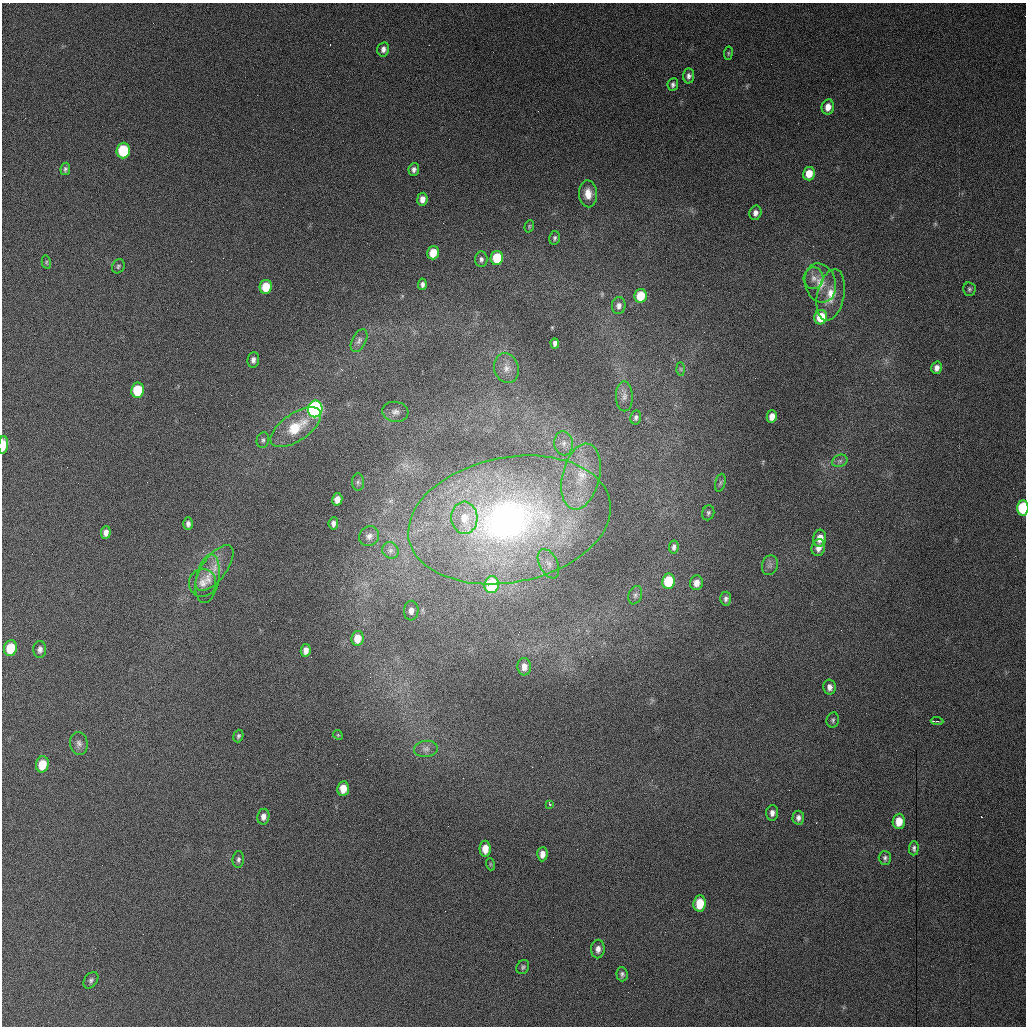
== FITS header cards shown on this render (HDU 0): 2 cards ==
NAXIS1  =                 1024 /fastest changing axis
NAXIS2  =                 1024 /next to fastest changing axis

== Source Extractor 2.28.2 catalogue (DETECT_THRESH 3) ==
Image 1024 x 1024 px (HDU 0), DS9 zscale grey, 1 PNG px = 1 image px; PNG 1028 x 1028 px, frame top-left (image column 1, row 1024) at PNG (2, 3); each listed source drawn as its Kron ellipse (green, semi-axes under 4 px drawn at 4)
Background 3070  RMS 62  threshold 187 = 3 sigma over >= 5 px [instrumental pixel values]
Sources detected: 102; all 102 listed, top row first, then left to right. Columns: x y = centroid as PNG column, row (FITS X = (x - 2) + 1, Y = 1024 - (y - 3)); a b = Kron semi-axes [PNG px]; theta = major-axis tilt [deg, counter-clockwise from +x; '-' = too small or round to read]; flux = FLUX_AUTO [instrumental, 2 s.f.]
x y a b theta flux
383 49 7 6 - 1.8e+04
728 53 6 3 82 5.1e+03
689 76 7 5 87 1.4e+04
673 84 6 5 - 1.1e+04
828 107 7 6 - 3.5e+04
123 151 8 6 86 2.3e+05
65 169 6 5 - 9.5e+03
414 169 6 5 - 1.5e+04
809 174 7 6 - 6.2e+04
588 194 13 9 -87 4.8e+04
422 199 6 5 - 2.8e+04
755 213 7 6 - 2.1e+04
529 226 6 4 71 5.4e+03
555 238 7 5 76 9.2e+03
433 253 7 6 - 7.6e+04
497 258 7 6 - 1.5e+05
481 259 8 6 -86 1.3e+04
46 262 6 4 -76 5.9e+03
118 266 7 6 - 8.2e+03
814 278 11 10 - 2.8e+04
820 283 20 15 -74 7.8e+04
422 284 6 4 85 1.3e+04
266 287 7 6 - 1.1e+05
969 289 7 6 - 8.7e+03
831 295 26 13 78 8.3e+04
640 296 7 6 - 1.1e+05
619 306 8 7 - 2.0e+04
821 317 7 6 - 1.1e+05
359 341 12 7 63 1.8e+04
555 343 5 4 - 1.4e+04
253 360 8 6 84 1.8e+04
506 368 15 12 -73 4.1e+04
937 368 6 5 - 2.1e+04
681 369 7 4 -89 6.8e+03
138 390 7 6 - 1.7e+05
624 396 15 8 -89 2.9e+04
315 409 8 7 - 1.1e+06
395 412 13 10 -7 2.6e+04
772 416 6 5 - 3.4e+04
636 417 7 5 79 1.0e+04
296 427 29 13 34 1.4e+05
263 440 8 6 79 1.1e+04
563 443 12 9 -82 3.5e+04
3 445 9 4 85 7.0e+04
840 461 8 6 21 1.2e+04
581 477 33 18 76 1.9e+05
358 482 8 6 -90 1.1e+04
720 483 9 5 76 9.4e+03
337 499 6 5 - 3.3e+04
1023 508 8 5 86 2.2e+05
708 513 7 6 - 9.1e+03
464 518 16 13 -86 7.8e+04
509 520 102 62 11 2.1e+06
333 523 6 5 - 1.7e+04
188 524 6 5 - 1.4e+04
106 532 6 5 - 2.3e+04
369 536 10 9 - 2.2e+04
820 538 8 6 82 4.6e+04
674 547 7 4 81 1.3e+04
818 548 8 6 74 3.1e+04
390 550 8 7 - 1.8e+04
548 564 16 9 -63 3.7e+04
770 565 10 8 73 1.9e+04
215 568 27 12 53 7.9e+04
208 579 24 11 79 6.7e+04
668 581 7 6 - 1.7e+05
203 583 14 13 - 4.3e+04
696 583 7 6 - 3.2e+04
492 585 8 7 - 3.0e+05
635 595 9 6 69 1.4e+04
726 599 7 5 86 1.3e+04
411 611 10 7 87 2.5e+04
357 638 7 6 - 5.5e+04
10 648 8 6 76 1.3e+05
40 649 8 6 88 1.7e+04
306 650 6 5 - 2.4e+04
524 667 9 7 -88 3.2e+04
829 687 7 6 - 1.8e+04
833 720 7 6 - 8.9e+03
937 721 6 2 -5 5.2e+03
338 735 5 4 - 4.7e+03
238 736 6 4 71 8.1e+03
79 743 12 9 -80 2.0e+04
426 749 12 8 6 2.1e+04
42 764 8 6 78 8.8e+04
343 788 7 5 84 5.3e+04
550 804 3 3 - 8.5e+03
772 813 7 6 - 2.0e+04
263 817 8 6 81 2.1e+04
798 818 7 6 - 1.6e+04
899 821 8 6 88 6.1e+04
914 848 7 5 88 9.6e+03
485 849 8 5 90 4.8e+04
542 854 7 5 87 2.7e+04
885 858 7 6 - 1.0e+04
238 859 8 6 84 1.2e+04
490 864 6 4 -72 4.2e+03
700 903 8 6 83 1.0e+05
598 949 9 7 86 2.3e+04
523 967 7 6 - 8.8e+03
622 974 7 5 -87 1.0e+04
91 980 9 6 55 1.2e+04
At the frame edge (FLAGS 8, measured only in part): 2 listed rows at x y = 3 445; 1023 508